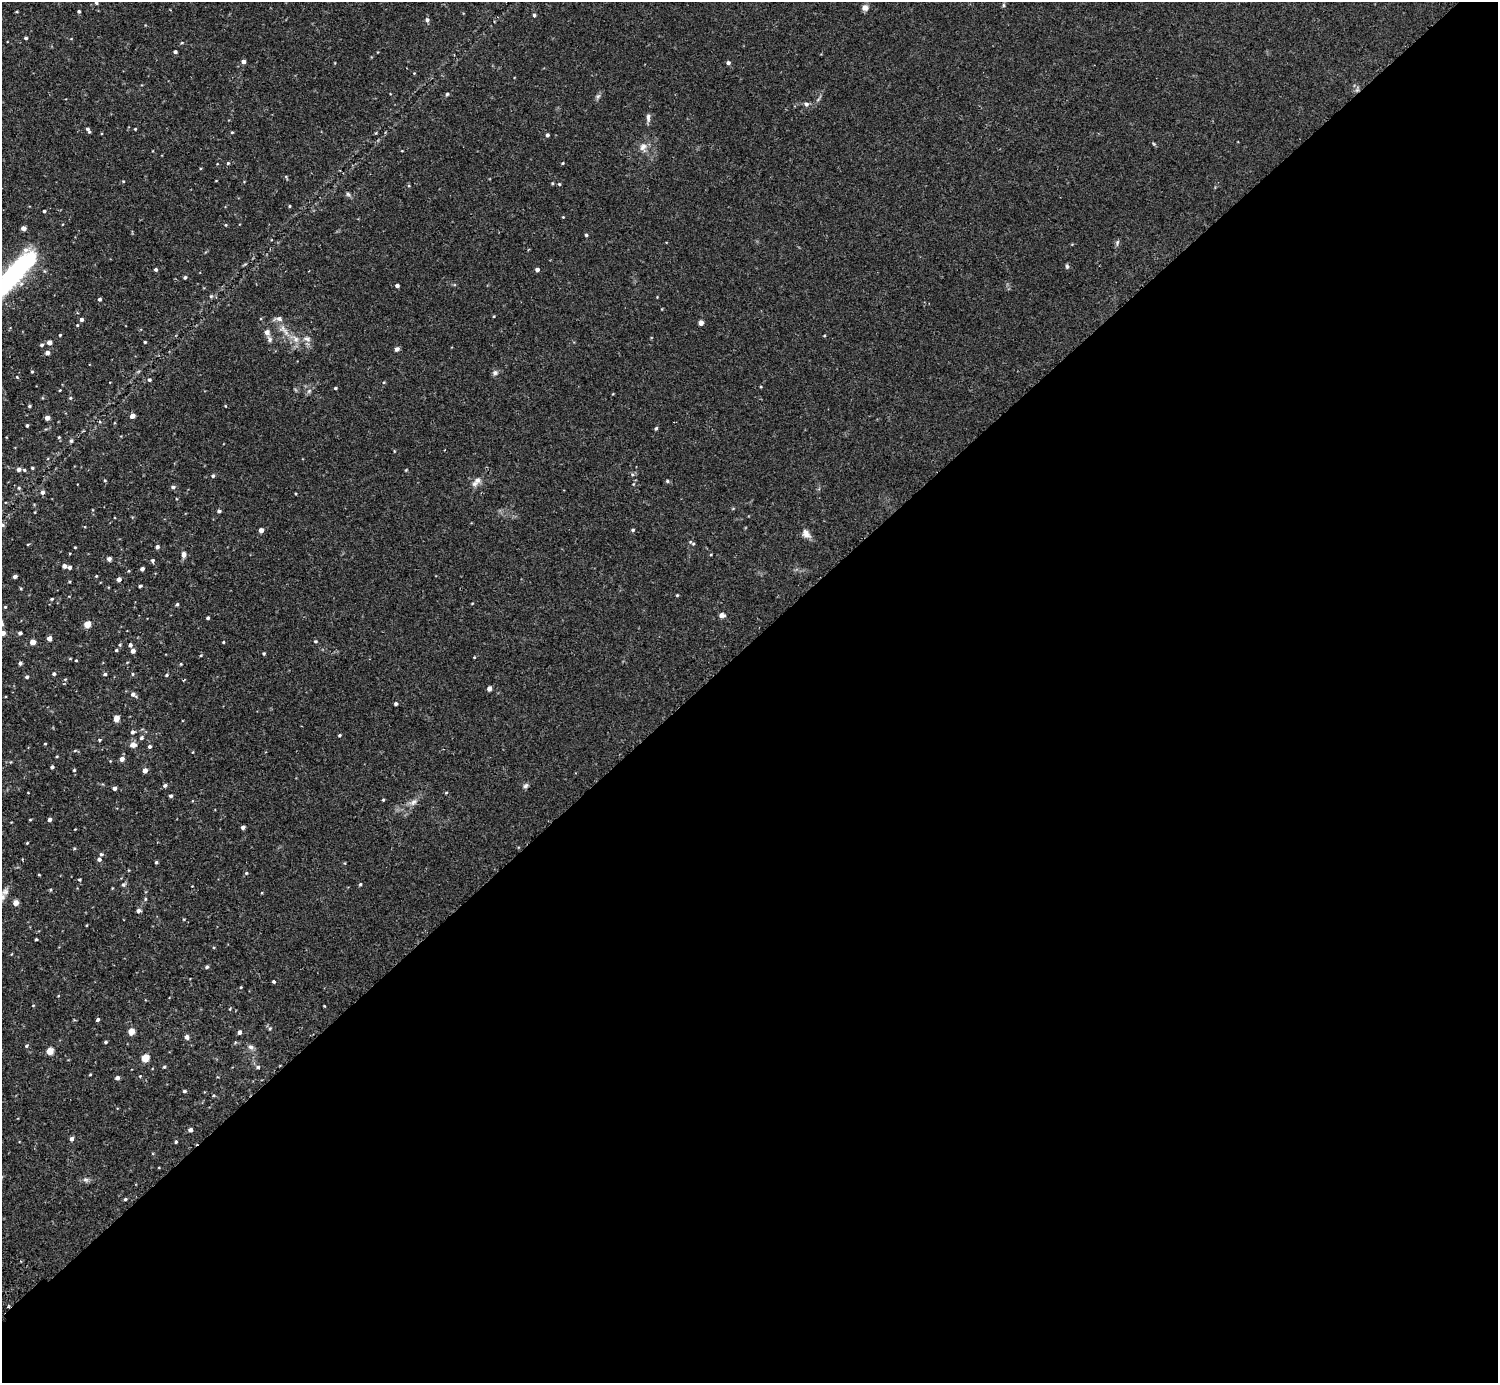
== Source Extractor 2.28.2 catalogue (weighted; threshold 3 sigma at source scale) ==
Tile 12 of 4 x 4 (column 4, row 3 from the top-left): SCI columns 4533-6028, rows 1583-2963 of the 6071 x 6068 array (HDU 1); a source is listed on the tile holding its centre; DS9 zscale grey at full resolution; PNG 1500 x 1385 px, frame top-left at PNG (2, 2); no overlay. Shown black and unused: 53% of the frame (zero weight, under 2 of 3 exposures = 3% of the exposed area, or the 3 px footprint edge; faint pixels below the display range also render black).
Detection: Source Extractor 2.28.2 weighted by HDU 2 'WHT'; one run over the whole footprint, this tile lists its part. Background 0.0574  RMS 0.0053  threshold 0.0239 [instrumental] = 3 sigma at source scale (4.5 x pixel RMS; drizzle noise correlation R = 1.50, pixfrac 1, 0.05/0.05 arcsec/px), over >= 5 px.
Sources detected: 211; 4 inside a brighter listed object's ellipse — not listed separately; the other 207 listed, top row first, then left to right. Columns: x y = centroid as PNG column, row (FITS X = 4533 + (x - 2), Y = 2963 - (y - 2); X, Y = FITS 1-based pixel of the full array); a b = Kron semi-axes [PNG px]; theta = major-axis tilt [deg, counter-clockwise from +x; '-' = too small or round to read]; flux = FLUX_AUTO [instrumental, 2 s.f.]
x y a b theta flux
96 3 4 4 - 0.76
1003 5 6 4 -90 0.68
865 8 7 6 - 2.6
79 11 3 3 - 0.81
17 12 3 2 - 0.46
534 15 4 4 - 0.98
427 20 5 5 - 1.4
26 38 3 3 - 0.87
182 43 5 3 - 0.43
175 52 4 3 - 1.2
243 61 4 4 - 2
728 63 4 4 - 1.3
414 73 4 4 - 0.42
447 94 4 4 - 0.65
598 96 9 4 54 1.2
818 99 8 3 45 0.85
806 104 6 6 - 1.3
648 117 11 5 -90 1.7
88 129 7 4 -60 1.4
135 129 3 2 - 0.44
232 132 4 3 - 0.49
547 135 3 3 - 1.2
1154 144 5 4 - 0.57
643 147 13 9 88 3.5
228 163 5 4 - 0.63
563 163 4 3 - 0.52
286 177 8 3 -62 0.53
123 181 4 3 - 0.4
552 183 4 4 - 0.48
559 184 4 4 - 0.55
409 186 5 3 - 0.47
348 194 6 5 - 1
289 206 3 3 - 0.55
44 211 4 3 - 0.86
563 217 3 3 - 0.36
226 225 4 3 - 0.49
23 228 4 4 - 2.7
586 235 4 3 - 0.68
1117 243 9 5 79 1.1
1067 266 7 4 83 0.87
156 269 4 4 - 1
537 270 4 4 - 1.8
14 274 59 15 48 87
185 277 4 3 - 0.92
397 285 4 3 - 1.5
211 296 5 5 - 0.76
99 299 4 4 - 1
494 316 4 3 - 0.41
81 320 4 4 - 1.4
701 323 4 4 - 3.5
77 325 4 3 - 0.43
283 328 14 9 -69 4.2
267 332 8 7 - 2.1
60 335 3 3 - 0.47
824 335 4 2 - 0.41
295 339 12 8 -52 3.9
307 339 12 8 -8 2.6
49 342 4 4 - 2.9
145 342 3 3 - 0.51
42 345 5 4 - 1
397 349 5 4 - 1.9
47 353 5 4 - 1.9
32 371 4 4 - 0.53
495 373 7 6 - 1.5
17 377 5 4 - 0.43
149 380 5 4 - 0.88
384 382 5 3 - 0.45
335 388 3 3 - 0.65
60 390 3 2 - 0.4
309 391 8 4 45 1.1
70 398 5 4 - 0.73
29 406 4 3 - 0.69
225 406 4 3 - 0.34
132 416 4 4 - 3.4
47 418 4 4 - 3.1
27 425 4 3 - 0.76
656 428 4 3 - 0.75
59 437 4 4 - 0.62
71 441 5 4 - 0.88
32 468 4 3 - 0.57
19 469 5 4 - 1.9
24 470 5 4 - 0.7
406 470 4 4 - 0.41
632 474 6 4 0 0.81
213 476 5 4 - 0.85
105 480 4 4 - 0.5
477 480 10 9 - 2.4
667 481 5 4 - 0.76
173 487 5 5 - 1.2
19 488 5 4 - 0.62
42 492 5 5 - 1.6
219 511 4 4 - 1.1
2 525 6 4 14 0.9
261 530 4 4 - 2.8
633 530 4 4 - 0.74
806 534 13 8 -56 3.1
28 544 5 3 - 0.37
693 544 5 5 - 0.67
75 547 3 3 - 0.38
157 547 5 4 - 1.3
184 555 7 5 89 2.3
109 559 4 4 - 1.9
153 561 5 4 - 0.99
64 566 4 4 - 2
70 567 4 4 - 1.5
142 569 4 4 - 1.7
15 576 4 3 - 1.5
96 576 4 3 - 0.39
119 579 4 4 - 2.3
140 586 4 3 - 1
21 588 4 3 - 0.45
677 595 3 3 - 0.53
52 599 4 3 - 0.53
177 604 4 3 - 0.81
5 607 4 3 - 0.49
722 615 7 6 - 1.8
208 618 3 3 - 0.9
87 624 5 4 - 9.7
2 633 6 4 12 4
20 633 4 4 - 1.1
49 638 4 4 - 3.2
316 641 4 3 - 0.59
33 642 4 4 - 5.7
223 642 4 3 - 0.48
130 645 4 4 - 1.1
116 650 4 3 - 0.55
133 651 4 4 - 2.7
264 653 3 3 - 0.61
201 655 4 3 - 0.43
474 657 4 3 - 0.37
76 660 3 3 - 0.42
20 663 4 4 - 1.3
181 664 4 3 - 0.49
54 674 4 4 - 1
105 674 4 3 - 0.83
132 674 5 3 - 0.54
167 675 4 3 - 0.71
27 677 4 4 - 0.96
489 689 4 4 - 2.8
133 694 7 5 -38 1.8
396 704 3 3 - 0.97
116 718 5 4 - 5.8
133 732 6 5 - 1.1
339 735 4 3 - 0.6
141 738 5 4 - 0.92
100 740 4 3 - 0.59
45 744 4 2 - 0.39
133 745 8 6 1 2.9
150 746 4 4 - 1
75 751 6 4 3 0.59
122 759 5 4 - 2.7
52 767 4 3 - 1.2
74 770 4 4 - 0.55
145 770 4 4 - 3.3
165 785 5 5 - 1.1
525 786 8 6 44 1.2
114 788 4 4 - 1.5
171 796 4 4 - 0.96
383 800 3 3 - 0.52
413 802 13 8 35 2.7
30 820 5 3 - 0.39
49 820 4 4 - 1.8
243 827 4 4 - 1.6
75 829 2 2 - 0.29
27 843 4 3 - 0.39
74 848 4 4 - 0.5
101 854 5 5 - 0.78
99 859 5 5 - 1.4
156 862 4 3 - 0.68
246 873 5 4 - 0.63
39 875 3 3 - 0.42
80 880 4 4 - 0.56
123 884 6 5 - 0.89
360 884 4 3 - 0.62
50 890 5 3 - 0.48
5 891 10 8 43 2.1
145 899 5 3 - 0.54
16 903 4 4 - 4.7
138 911 5 4 - 1.5
184 919 4 3 - 0.35
36 939 3 3 - 0.55
207 967 5 4 - 0.95
274 982 3 3 - 1.2
241 987 4 3 - 0.43
33 1005 4 3 - 0.35
324 1006 2 2 - 0.41
98 1020 4 3 - 1.1
270 1029 5 4 - 0.63
131 1032 5 4 - 8.3
239 1032 5 4 - 1.5
187 1037 5 4 - 1.9
106 1042 4 3 - 0.71
26 1046 5 4 - 0.76
251 1047 9 7 -46 1.7
50 1051 5 4 - 10
145 1058 5 5 - 13
164 1067 4 4 - 0.6
258 1067 5 4 - 0.87
90 1074 4 3 - 0.4
140 1076 3 3 - 0.4
117 1078 4 4 - 1.8
184 1091 4 3 - 0.9
190 1130 4 4 - 1.8
71 1139 5 4 - 1.7
176 1142 4 3 - 0.62
85 1180 8 7 - 1.5
125 1199 4 3 - 0.73
Isophote crosses this tile's border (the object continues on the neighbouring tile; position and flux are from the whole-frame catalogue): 4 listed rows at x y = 96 3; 14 274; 2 525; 2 633